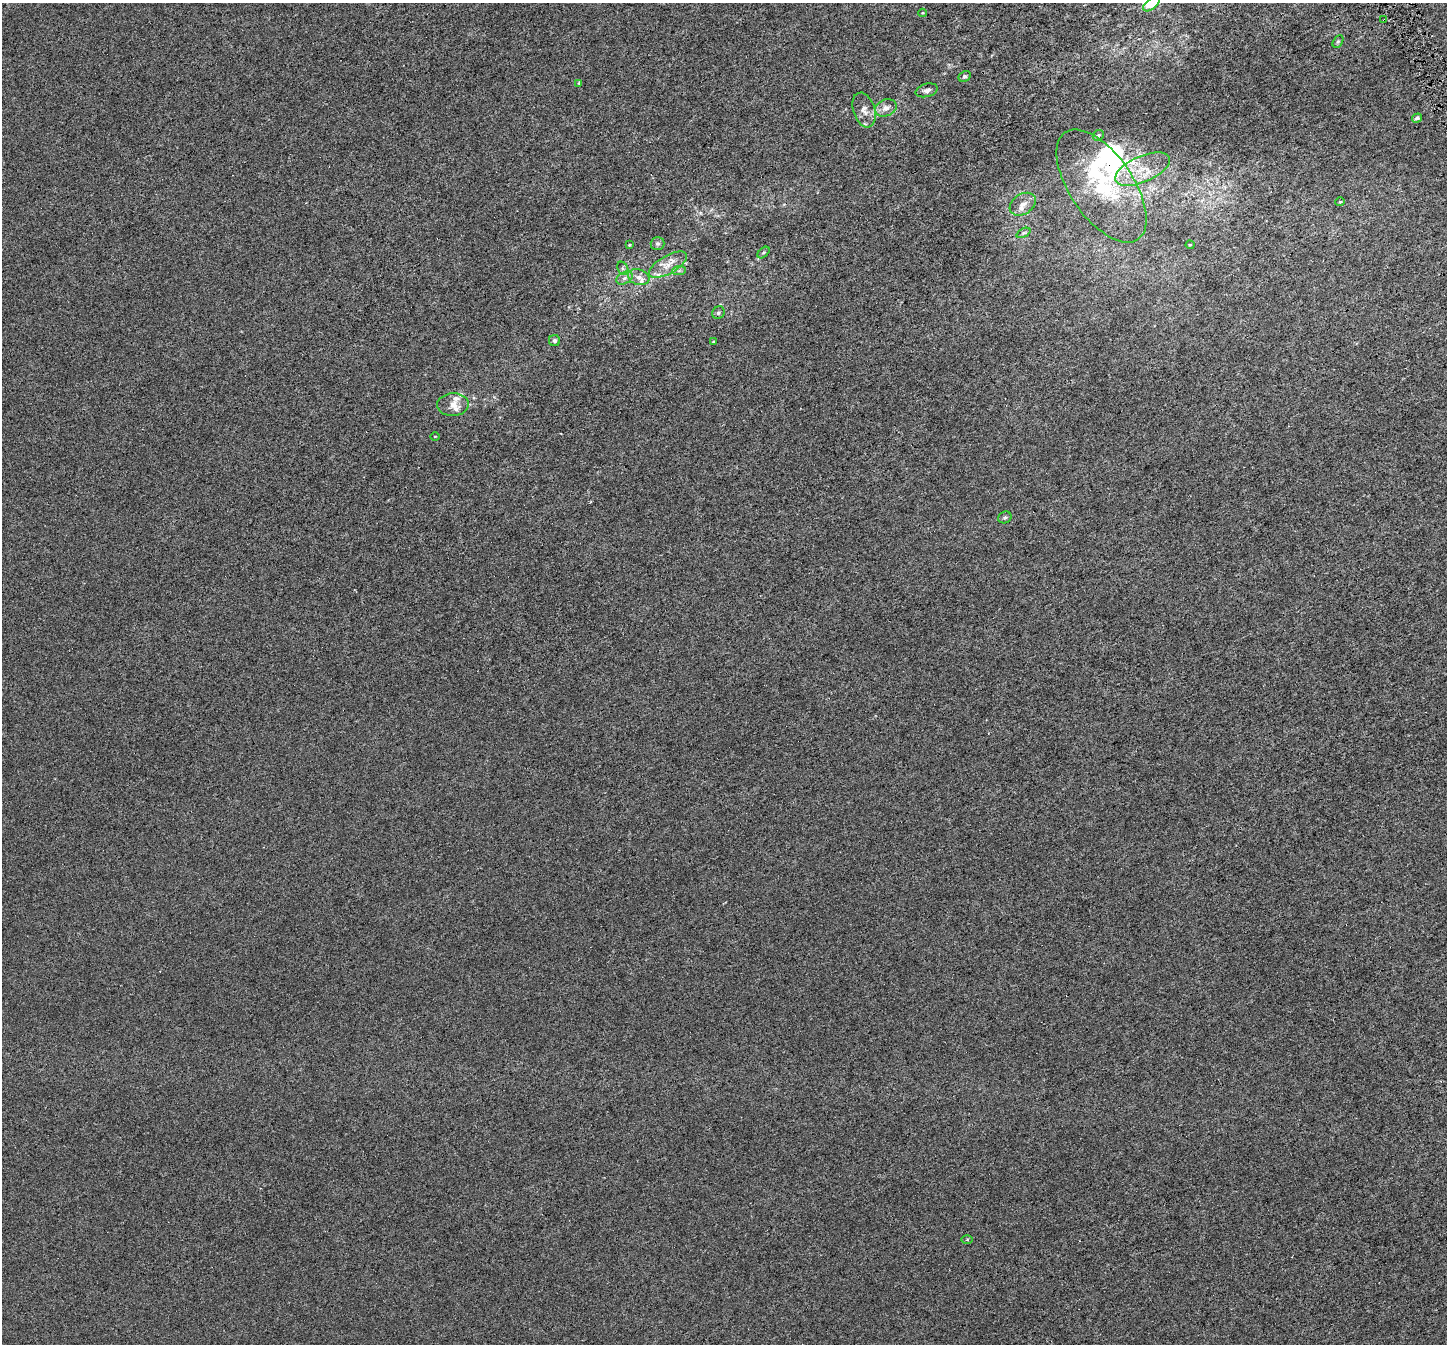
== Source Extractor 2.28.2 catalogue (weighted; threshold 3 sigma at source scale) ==
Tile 10 of 4 x 4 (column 2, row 3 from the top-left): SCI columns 1475-2919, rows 1513-2854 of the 5833 x 5653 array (HDU 1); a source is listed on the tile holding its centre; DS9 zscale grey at full resolution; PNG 1449 x 1346 px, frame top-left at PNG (2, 3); each listed source drawn as its Kron ellipse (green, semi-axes under 4 px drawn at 4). Shown black and unused: <1% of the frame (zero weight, under 4 of 8 exposures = <1% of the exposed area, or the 3 px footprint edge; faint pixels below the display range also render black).
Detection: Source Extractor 2.28.2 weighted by HDU 2 'WHT'; one run over the whole footprint, this tile lists its part. Background -3.55e-04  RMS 0.0014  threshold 0.00564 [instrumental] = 3 sigma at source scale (4.09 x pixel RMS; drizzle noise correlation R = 1.36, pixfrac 0.8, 0.0396/0.0396 arcsec/px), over >= 5 px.
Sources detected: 45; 3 inside a brighter object's white glare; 2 cosmic-ray / hot-pixel residue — neither listed nor drawn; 8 inside a brighter listed object's ellipse — not listed separately; the other 32 listed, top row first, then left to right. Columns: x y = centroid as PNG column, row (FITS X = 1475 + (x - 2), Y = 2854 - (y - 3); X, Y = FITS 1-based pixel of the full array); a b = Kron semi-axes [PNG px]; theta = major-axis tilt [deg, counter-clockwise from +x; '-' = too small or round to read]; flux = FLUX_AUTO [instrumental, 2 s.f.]
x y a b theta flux
1151 4 10 5 38 1.3
923 13 4 3 - 0.11
1384 20 4 3 - 0.34
1338 42 7 4 62 0.22
965 76 6 5 - 0.29
578 83 3 3 - 0.12
927 90 11 6 16 0.42
886 108 11 8 22 0.88
864 110 18 11 -72 1
1417 118 5 4 - 0.32
1098 135 6 5 - 0.17
1143 169 29 13 24 3
1101 186 65 31 -56 10
1340 202 5 4 - 0.16
1023 204 14 10 33 0.99
1023 233 7 4 26 0.22
657 243 7 6 - 0.3
629 245 3 3 - 0.1
1190 245 4 4 - 0.13
764 252 7 4 43 0.21
668 265 21 9 30 1.4
623 268 7 5 -60 0.26
679 271 7 4 1 0.27
639 277 11 7 -17 0.71
624 278 9 5 27 0.42
718 313 7 6 - 0.24
554 341 5 5 - 0.28
713 342 4 4 - 0.13
453 405 16 11 3 1.1
435 436 4 3 - 0.077
1005 517 7 5 25 0.27
967 1239 6 4 0 0.15
Overlapping masked pixels (flux is a lower limit): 1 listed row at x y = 1384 20
Isophote crosses this tile's border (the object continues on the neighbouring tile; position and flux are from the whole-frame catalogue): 1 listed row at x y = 1151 4